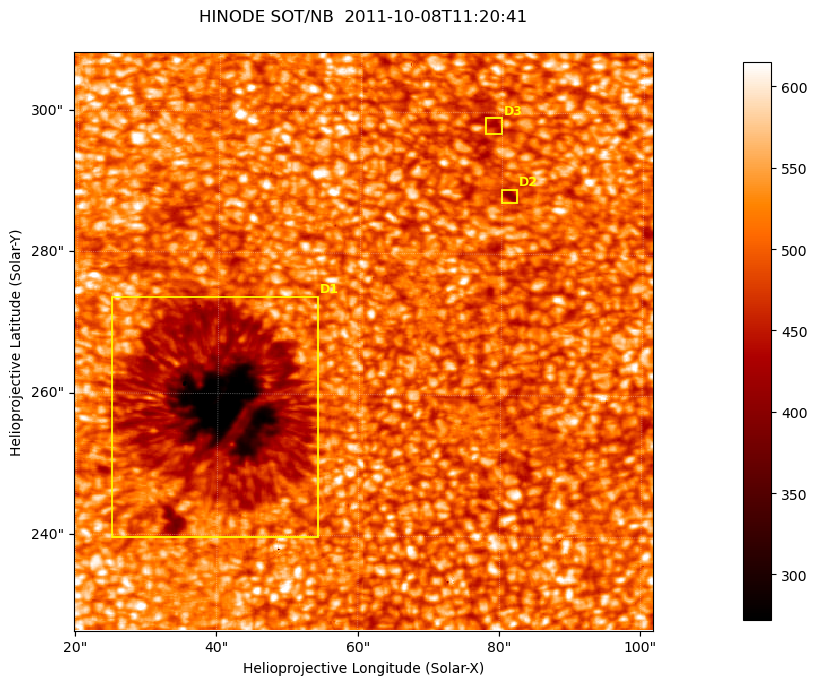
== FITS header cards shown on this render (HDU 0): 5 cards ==
TELESCOP= 'HINODE'
INSTRUME= 'SOT/NB'
DATE_OBS= '2011-10-08T11:20:41.312'
CTYPE1  = 'Solar-X'
CTYPE2  = 'Solar-Y'

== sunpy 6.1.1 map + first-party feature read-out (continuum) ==
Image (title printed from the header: HINODE SOT/NB  2011-10-08T11:20:41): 512 x 512 px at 0.16 arcsec/px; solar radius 960 arcsec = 6000 px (partial field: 0.2% of the solar disc is inside the frame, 100% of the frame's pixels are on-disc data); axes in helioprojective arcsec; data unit not stated in the header (colour bar unlabelled)
Orientation: roll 0.412 deg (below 1 deg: not rotated)
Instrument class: CONTINUUM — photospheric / low-chromospheric filtergram (TF Fe I 5576): granulation and sunspots, dark-feature search
Dark features (sunspots / pores): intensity divided by the frame's on-disc median (partial field: no limb-darkening profile); reference = the frame's on-disc median (the 8%-of-disc-diameter window exceeds this field); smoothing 3 px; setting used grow <= 0.88, no closing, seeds <= 0.88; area >= 65 px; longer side >= 6 px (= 0.96 arcsec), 3 px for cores <= 0.7; partial field; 3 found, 3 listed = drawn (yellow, D1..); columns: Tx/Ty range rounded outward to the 1 arcsec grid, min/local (2 s.f., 1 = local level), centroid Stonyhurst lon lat
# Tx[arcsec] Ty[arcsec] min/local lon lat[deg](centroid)
D1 25..55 239..274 0.48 +3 +22
D2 80..83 287..290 0.77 +5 +24
D3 77..80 297..300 0.84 +5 +24